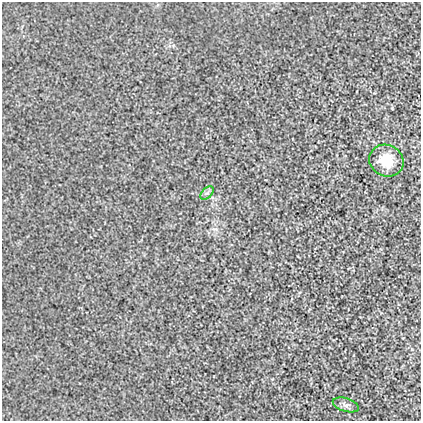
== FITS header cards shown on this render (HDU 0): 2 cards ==
NAXIS1  =                  419
NAXIS2  =                  419

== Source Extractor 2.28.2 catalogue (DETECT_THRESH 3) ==
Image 419 x 419 px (HDU 0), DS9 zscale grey, 1 PNG px = 1 image px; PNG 423 x 423 px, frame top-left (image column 1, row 419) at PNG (2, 2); each listed source drawn as its Kron ellipse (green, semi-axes under 4 px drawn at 4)
Background 0.00106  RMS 0.014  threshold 0.0422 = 3 sigma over >= 5 px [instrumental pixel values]
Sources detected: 3; all 3 listed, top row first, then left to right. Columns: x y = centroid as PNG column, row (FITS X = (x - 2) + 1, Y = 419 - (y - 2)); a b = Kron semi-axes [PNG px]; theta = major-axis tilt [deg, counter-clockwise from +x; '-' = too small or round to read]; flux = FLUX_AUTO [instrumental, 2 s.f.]
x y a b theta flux
386 161 17 15 -24 23
207 193 8 5 42 2.4
346 405 13 6 -17 4.1